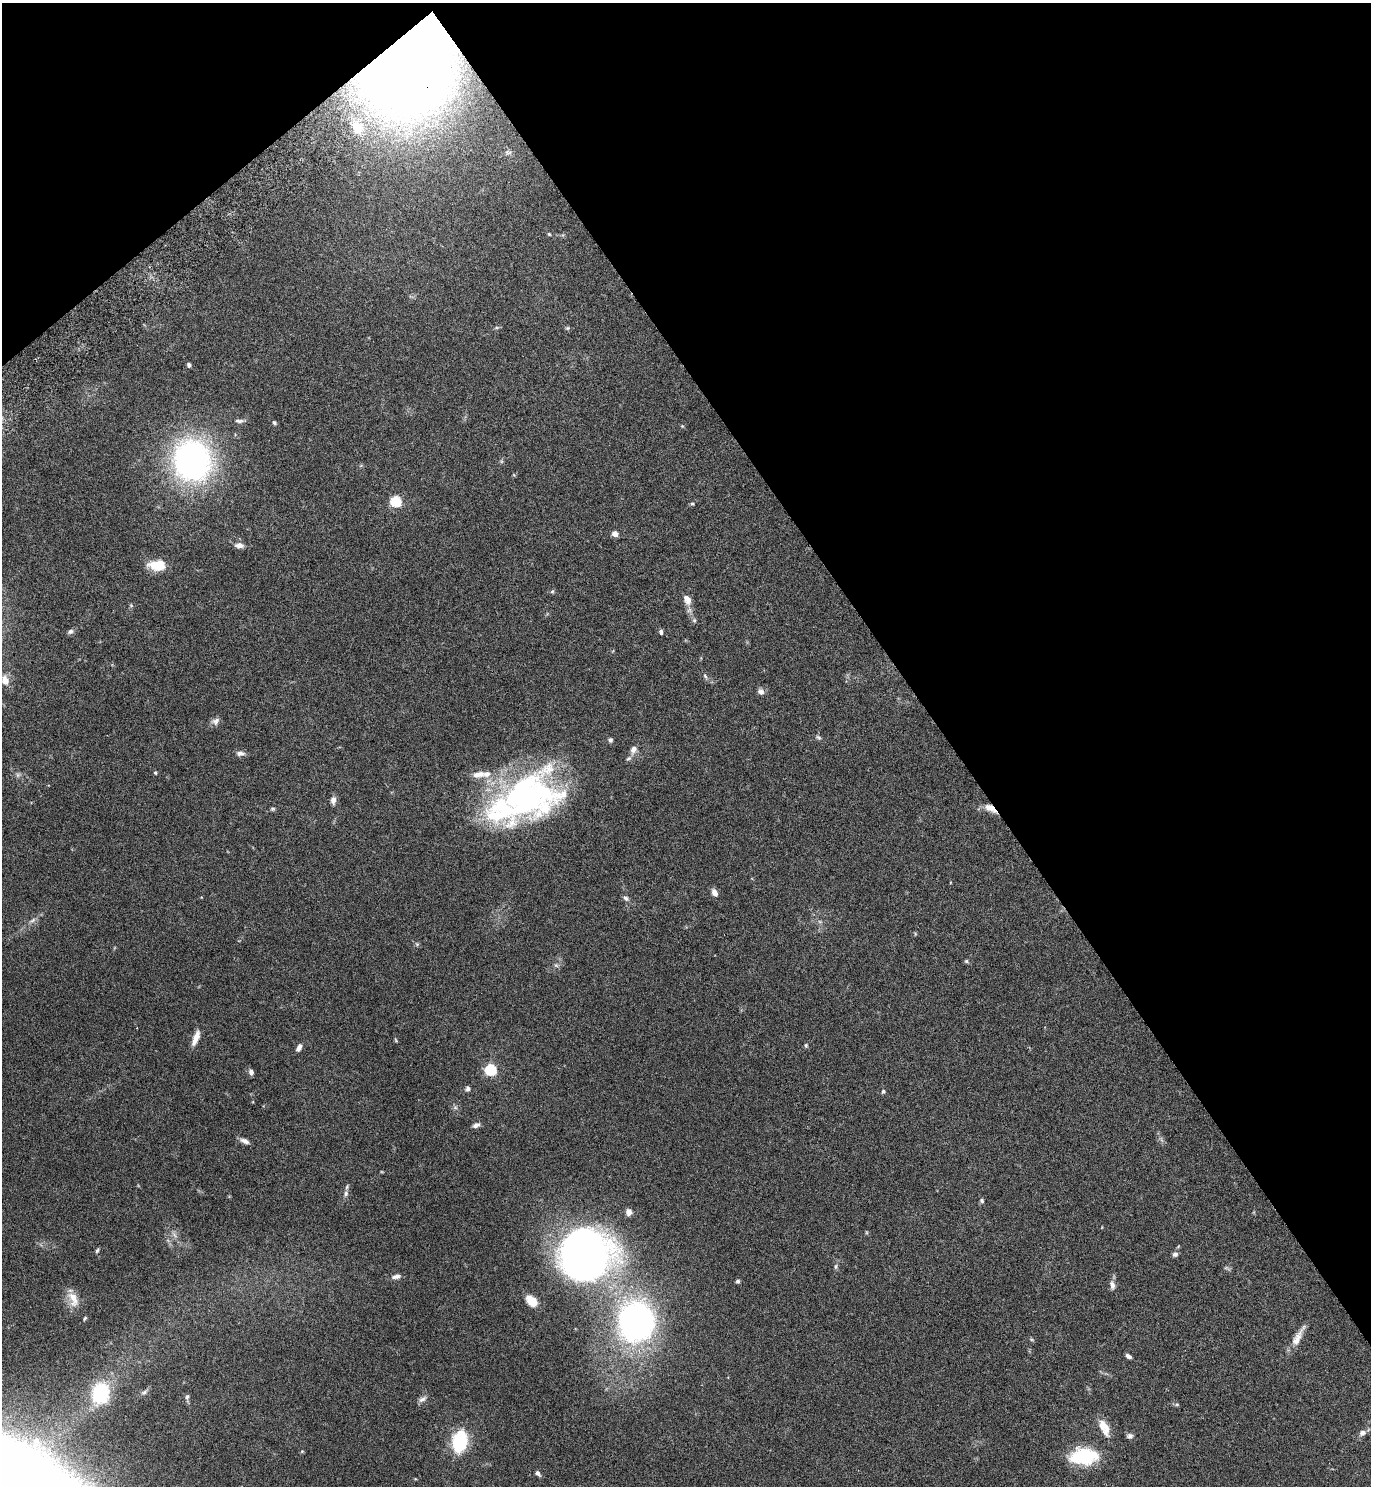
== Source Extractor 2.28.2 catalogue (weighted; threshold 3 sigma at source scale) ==
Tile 3 of 4 x 4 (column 3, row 1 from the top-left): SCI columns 2937-4305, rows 4503-5986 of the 6011 x 6034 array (HDU 1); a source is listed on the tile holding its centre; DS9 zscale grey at full resolution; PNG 1373 x 1488 px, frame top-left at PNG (2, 3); no overlay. Shown black and unused: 35% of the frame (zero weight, under 4 of 7 exposures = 3% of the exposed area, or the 3 px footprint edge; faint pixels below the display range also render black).
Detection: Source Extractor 2.28.2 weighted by HDU 2 'WHT'; one run over the whole footprint, this tile lists its part. Background 0.0574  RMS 0.0042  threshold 0.0173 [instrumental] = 3 sigma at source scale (4.09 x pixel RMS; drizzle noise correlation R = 1.36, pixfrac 0.8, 0.05/0.05 arcsec/px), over >= 5 px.
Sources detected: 83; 5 inside a brighter listed object's ellipse — not listed separately; the other 78 listed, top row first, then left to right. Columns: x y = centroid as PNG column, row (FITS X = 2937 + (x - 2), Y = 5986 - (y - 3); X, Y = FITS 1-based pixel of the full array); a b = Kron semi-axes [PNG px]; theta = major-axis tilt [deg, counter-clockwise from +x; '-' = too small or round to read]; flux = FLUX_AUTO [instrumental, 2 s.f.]
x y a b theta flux
405 60 48 41 60 970
357 128 13 9 -64 3.6
549 234 4 4 - 0.45
568 328 6 5 - 0.56
189 365 5 4 - 0.78
239 421 12 5 -3 1.2
274 423 5 4 - 0.64
682 426 5 4 - 0.39
192 460 29 26 -76 130
396 502 6 5 - 35
692 504 5 4 - 0.48
615 534 5 4 - 3.7
239 545 11 7 -1 2
157 565 20 12 2 7.9
552 591 6 4 29 0.56
687 599 13 9 -65 3.2
694 620 7 5 -89 0.71
70 631 8 6 33 1
661 632 6 4 -83 0.84
705 676 8 4 -55 0.77
5 680 14 10 -73 3.2
761 692 8 7 - 1.6
215 721 11 9 46 1.7
819 737 7 5 -28 0.73
610 740 6 5 - 0.76
633 750 11 7 66 2
240 753 11 6 -3 1.6
155 773 4 4 - 0.57
18 775 7 4 -90 0.75
527 796 68 51 16 110
333 800 9 6 89 1.8
990 808 15 7 -31 4
273 809 6 5 - 0.57
715 893 9 6 -63 2.1
626 898 8 6 -39 1.2
33 920 9 4 36 1.1
820 922 6 4 -19 0.62
417 944 6 5 - 0.61
966 961 5 5 - 0.54
556 965 6 5 - 0.79
196 1038 19 6 69 3.8
396 1040 6 3 -70 0.4
806 1045 6 4 -70 0.51
299 1048 9 5 64 1.7
490 1070 5 5 - 41
251 1072 7 5 -74 1.4
468 1089 6 5 - 0.99
883 1091 5 5 - 0.73
476 1125 9 5 23 1.6
245 1141 11 6 -22 1.8
346 1193 9 6 80 1.4
982 1201 6 5 - 0.73
629 1212 7 6 - 1.9
97 1251 6 4 62 0.59
585 1254 38 33 12 270
1175 1254 7 5 11 1
836 1266 7 6 - 0.76
1227 1268 11 3 -23 0.61
396 1276 12 6 15 1.7
738 1281 5 4 - 0.82
1112 1285 12 7 -80 1.9
73 1299 24 12 -70 5.3
532 1301 13 8 -44 5.8
636 1322 29 26 87 150
1298 1337 32 8 61 4.3
1032 1340 6 3 -19 0.45
1129 1356 7 4 -34 1.2
144 1392 9 5 37 1.1
100 1393 24 19 80 23
187 1397 8 5 79 0.8
422 1399 12 6 32 1.5
1104 1427 23 10 -65 5.4
1362 1433 9 7 31 1.6
1130 1436 9 7 -15 1.2
460 1441 20 12 78 25
302 1451 5 4 - 0.41
1084 1456 32 17 2 21
538 1473 7 4 -48 1.1
Overlapping masked pixels (flux is a lower limit): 2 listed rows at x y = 405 60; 990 808